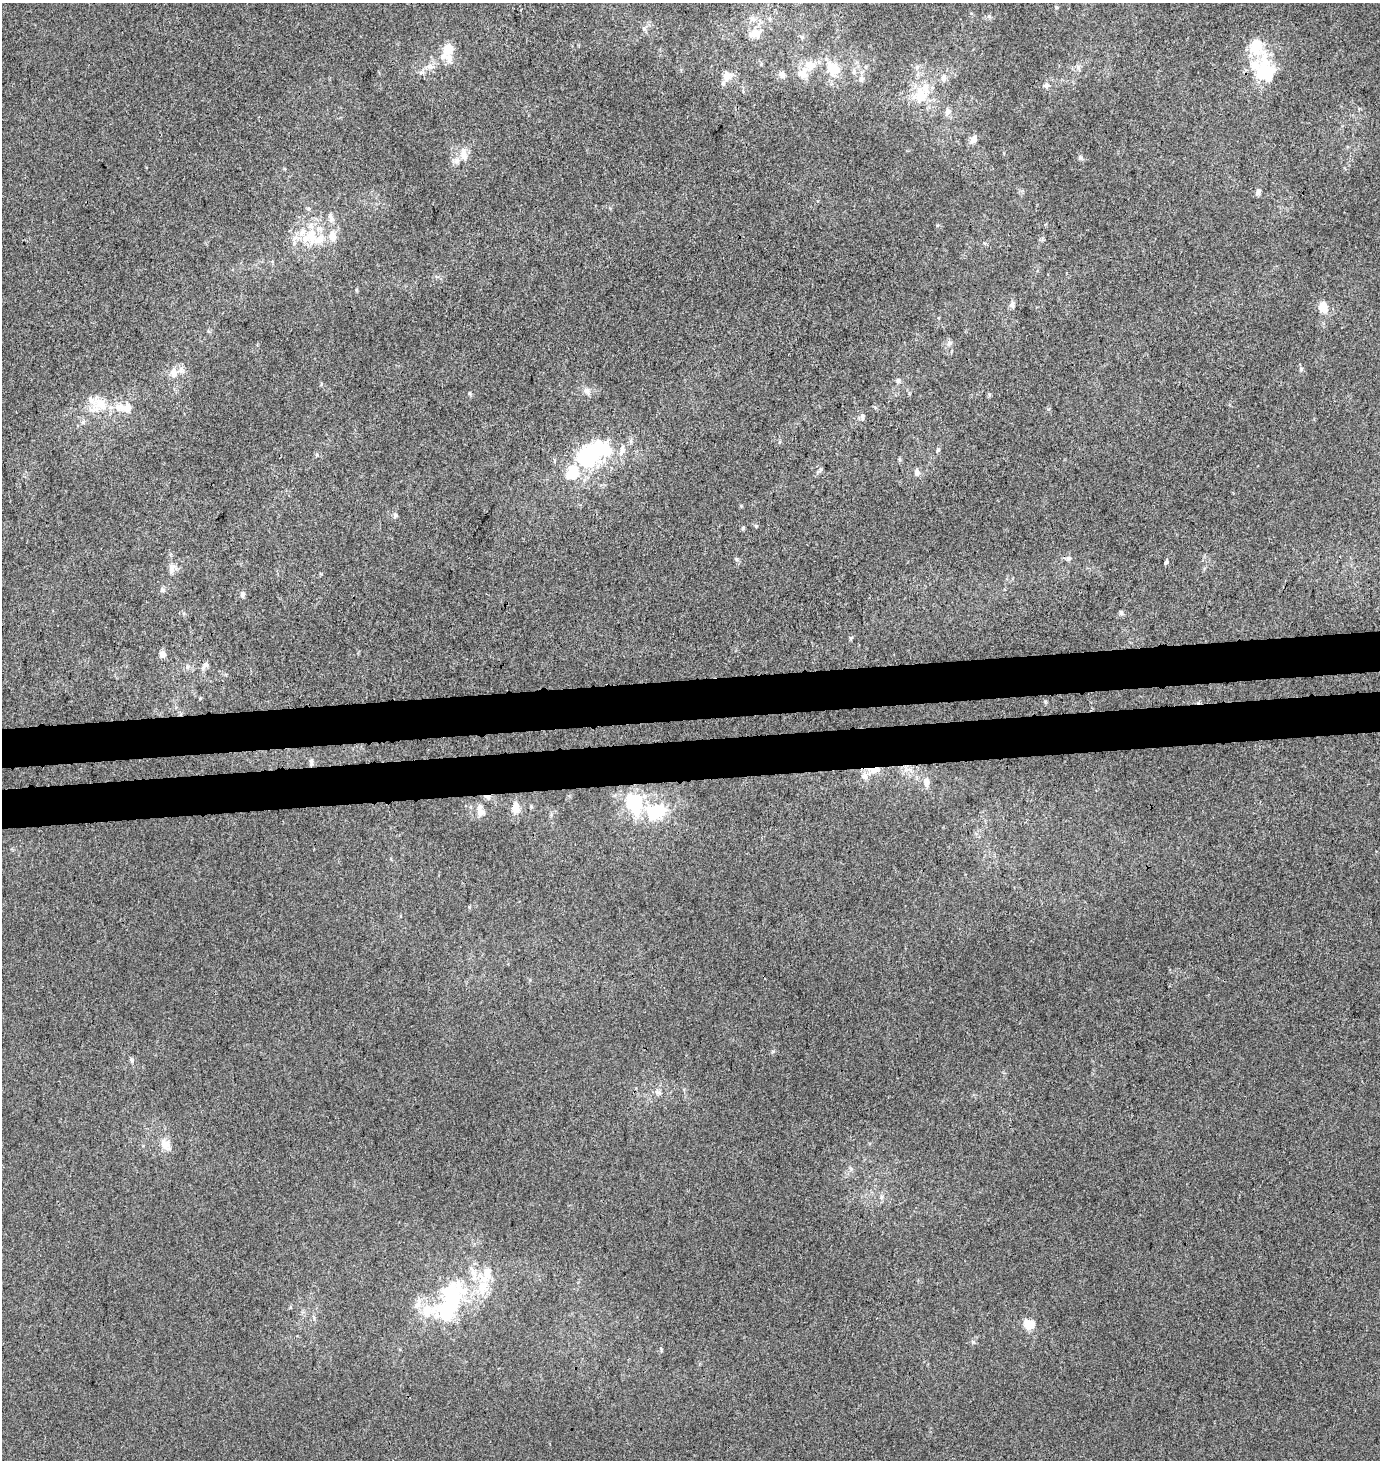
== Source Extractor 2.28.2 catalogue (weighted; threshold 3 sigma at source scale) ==
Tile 5 of 3 x 3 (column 2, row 2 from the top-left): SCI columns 1415-2792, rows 1514-2971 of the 4171 x 4484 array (HDU 1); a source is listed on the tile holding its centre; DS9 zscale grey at full resolution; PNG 1382 x 1462 px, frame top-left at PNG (2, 3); no overlay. Shown black and unused: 5% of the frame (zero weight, under 3 of 4 exposures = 5% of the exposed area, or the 3 px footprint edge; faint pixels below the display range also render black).
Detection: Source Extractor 2.28.2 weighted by HDU 2 'WHT'; one run over the whole footprint, this tile lists its part. Background -5.85e-04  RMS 0.0047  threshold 0.0212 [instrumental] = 3 sigma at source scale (4.5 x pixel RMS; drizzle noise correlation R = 1.50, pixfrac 1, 0.0396/0.0396 arcsec/px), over >= 5 px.
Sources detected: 98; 7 inside a brighter object's white glare — not listed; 17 inside a brighter listed object's ellipse — not listed separately; the other 74 listed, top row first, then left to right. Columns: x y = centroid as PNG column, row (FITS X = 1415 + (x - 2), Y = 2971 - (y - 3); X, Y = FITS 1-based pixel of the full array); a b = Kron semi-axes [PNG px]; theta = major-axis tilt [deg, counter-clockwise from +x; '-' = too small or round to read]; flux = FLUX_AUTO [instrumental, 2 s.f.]
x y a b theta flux
1056 7 5 5 - 0.57
989 16 7 4 -19 0.84
753 19 9 7 -48 2.3
769 19 6 4 -89 0.8
644 28 6 4 73 0.84
755 33 13 9 17 6
802 37 6 5 - 0.87
448 49 20 11 58 9.6
810 64 15 11 -34 6
1264 69 37 27 -59 27
836 70 19 15 56 8.1
802 73 15 13 39 5.6
782 74 7 6 - 2.7
726 76 13 9 -88 3.9
944 78 8 7 - 2.2
861 79 8 7 - 1.6
1046 85 7 6 - 1.7
921 95 22 20 88 15
947 112 10 7 73 2.3
974 139 12 8 49 2.4
464 156 13 10 -81 4.3
1080 157 6 5 - 0.87
1258 192 8 6 62 1.5
309 209 6 5 - 0.84
331 218 15 7 -78 2.6
312 237 28 14 -79 13
333 237 12 10 -77 4.6
1012 305 8 6 -77 1.6
1322 307 9 6 -62 9.5
949 343 9 6 34 1.6
1301 369 6 5 - 0.86
174 373 12 8 -89 3.9
898 380 7 6 - 1.1
321 384 5 3 - 0.47
587 391 12 8 -59 2.6
470 393 7 4 -71 0.64
99 405 23 18 32 11
127 408 17 11 -3 5.6
863 416 9 5 89 1.4
83 422 6 5 - 1.1
600 449 31 22 -20 28
938 450 6 4 44 0.71
900 459 6 4 73 0.61
820 470 7 4 72 0.81
573 472 21 18 61 13
917 472 8 6 -78 2
741 506 5 4 - 0.48
395 515 6 6 - 1
756 526 5 5 - 0.64
1068 558 7 6 - 1.3
736 559 6 4 -71 0.8
1166 562 4 3 - 3.7
172 568 11 7 46 2.4
163 590 8 5 -50 1
242 594 6 5 - 1.8
1121 612 6 5 - 0.96
851 638 6 4 90 0.59
163 654 7 7 - 2.7
205 666 14 6 50 2.1
187 667 7 7 - 1.5
311 762 10 5 -87 1.3
873 770 18 8 9 5.5
926 782 10 8 -88 2.8
487 797 11 5 -14 2
635 803 23 18 -71 31
516 808 13 9 89 5.5
659 811 11 10 - 19
480 812 12 11 - 3.5
658 1092 10 6 -21 1.6
165 1144 19 11 -51 5.4
881 1197 6 5 - 1.1
453 1295 50 27 58 43
417 1306 11 8 44 3.4
1029 1324 5 5 - 25
Overlapping masked pixels (flux is a lower limit): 2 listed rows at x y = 873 770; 487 797
Unlisted compact peaks at least as high as the median listed source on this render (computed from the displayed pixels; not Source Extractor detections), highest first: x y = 973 1342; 773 1051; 132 1061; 743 528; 1048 409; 661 1350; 469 907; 317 455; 937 225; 200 698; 989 394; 356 290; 851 1169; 875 407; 610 208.